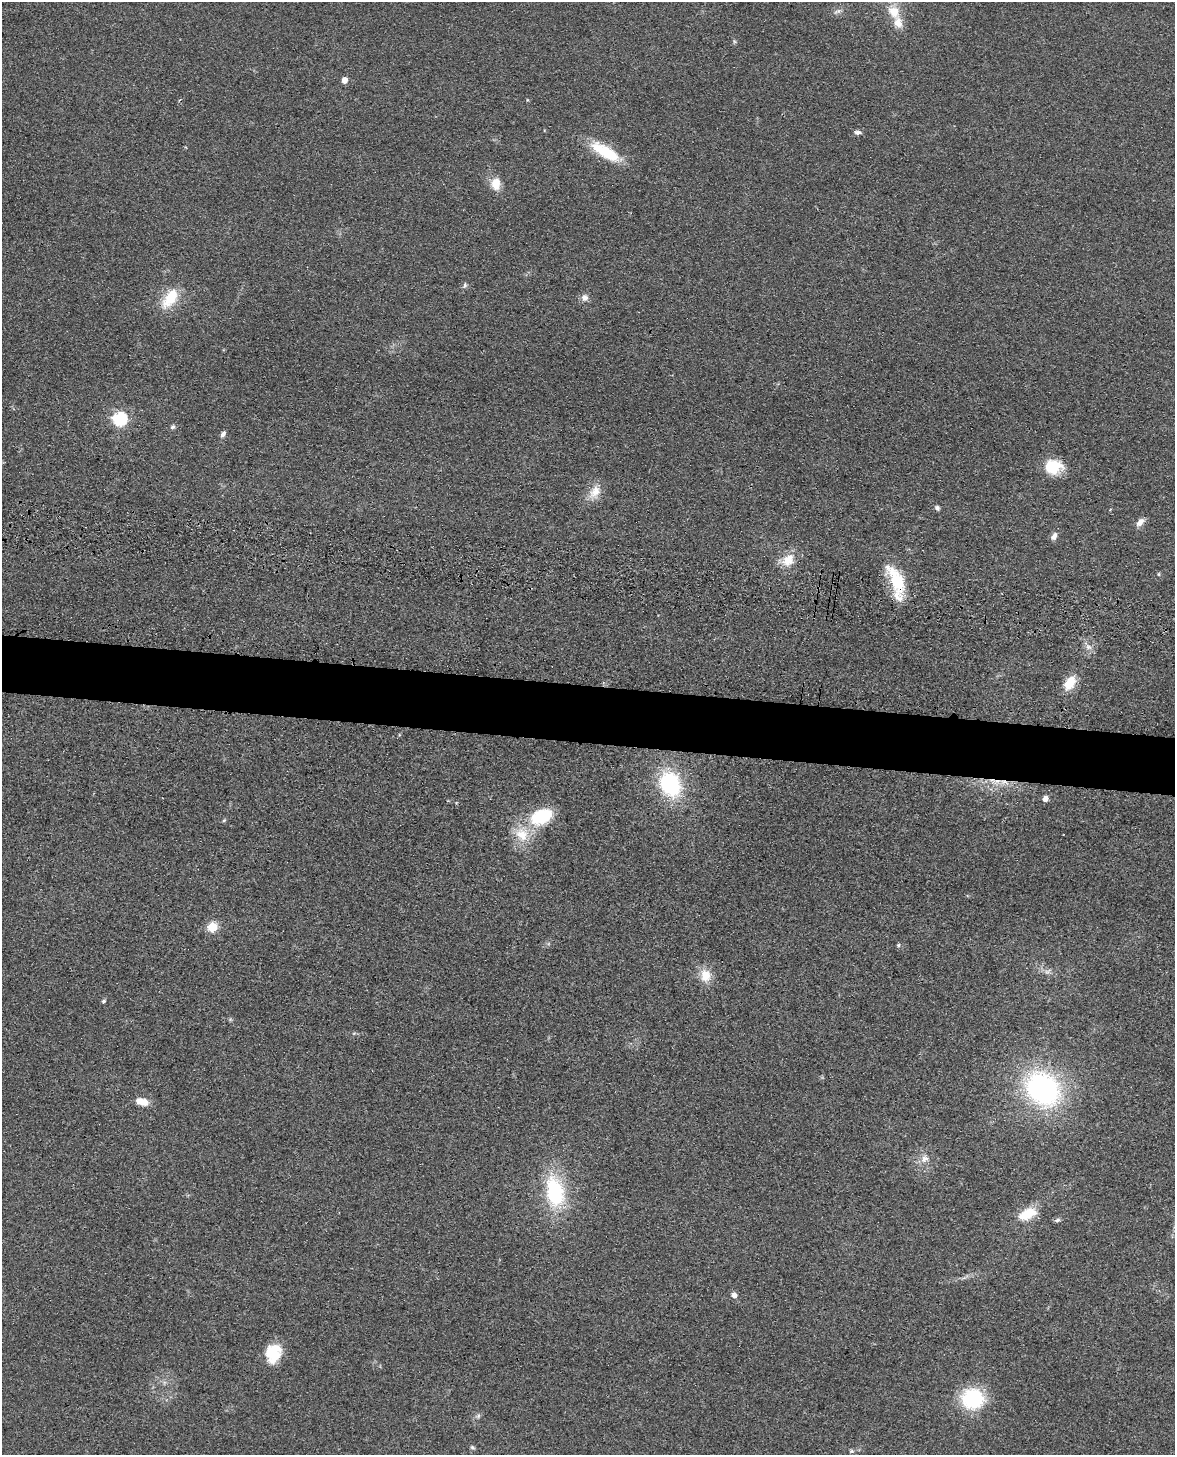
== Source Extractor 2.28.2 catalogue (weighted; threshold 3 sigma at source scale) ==
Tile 7 of 4 x 3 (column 3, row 2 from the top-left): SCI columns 2367-3539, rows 1609-3061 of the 4869 x 4885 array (HDU 1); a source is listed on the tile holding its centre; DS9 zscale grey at full resolution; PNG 1177 x 1457 px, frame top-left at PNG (2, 2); no overlay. Shown black and unused: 4% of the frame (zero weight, under 3 of 4 exposures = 9% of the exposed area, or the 3 px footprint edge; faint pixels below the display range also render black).
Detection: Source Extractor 2.28.2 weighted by HDU 2 'WHT'; one run over the whole footprint, this tile lists its part. Background 0.0534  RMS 0.0086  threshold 0.0388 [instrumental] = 3 sigma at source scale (4.5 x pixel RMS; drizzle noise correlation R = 1.50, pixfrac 1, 0.05/0.05 arcsec/px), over >= 5 px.
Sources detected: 48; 3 inside a brighter listed object's ellipse — not listed separately; the other 45 listed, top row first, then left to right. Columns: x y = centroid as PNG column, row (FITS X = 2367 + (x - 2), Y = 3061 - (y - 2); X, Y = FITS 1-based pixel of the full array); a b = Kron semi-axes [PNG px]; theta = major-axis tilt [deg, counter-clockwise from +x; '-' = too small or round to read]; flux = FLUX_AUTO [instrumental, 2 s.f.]
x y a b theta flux
837 11 11 5 23 2.5
894 11 16 12 -55 15
344 80 5 4 - 6.9
527 100 4 3 - 0.65
857 132 9 6 -2 2.7
605 152 37 13 -31 35
496 184 14 11 -87 12
465 285 8 5 83 1.7
170 298 28 14 56 25
585 298 9 8 - 4.3
120 419 6 6 - 140
173 427 6 5 - 2
223 434 8 5 58 3
1054 467 20 16 4 24
595 492 21 13 57 12
937 508 6 5 - 2.3
1140 522 12 7 46 5
1054 536 11 7 63 3.8
788 560 19 14 43 14
1158 574 6 4 -90 0.92
896 579 39 15 -65 39
1088 647 10 7 -33 4.2
1070 683 17 10 59 17
996 782 10 5 13 5.1
670 784 24 19 -65 75
1045 799 5 4 - 5.8
541 816 31 19 23 40
224 820 5 4 - 1.1
212 927 5 5 - 40
898 945 5 4 - 1.2
1047 971 9 5 26 2.3
705 976 14 12 -85 14
104 1001 5 4 - 1.4
1043 1089 33 27 -44 180
142 1102 13 7 -11 11
924 1159 12 10 51 6
555 1192 35 20 -78 68
1027 1214 25 13 24 19
1057 1220 8 5 11 1.8
734 1295 6 6 - 3.8
273 1353 20 16 74 26
972 1399 19 17 -3 67
478 1416 6 5 - 1.7
472 1447 7 4 -30 1.4
852 1451 6 5 - 1.4
Overlapping masked pixels (flux is a lower limit): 2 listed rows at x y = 896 579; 996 782